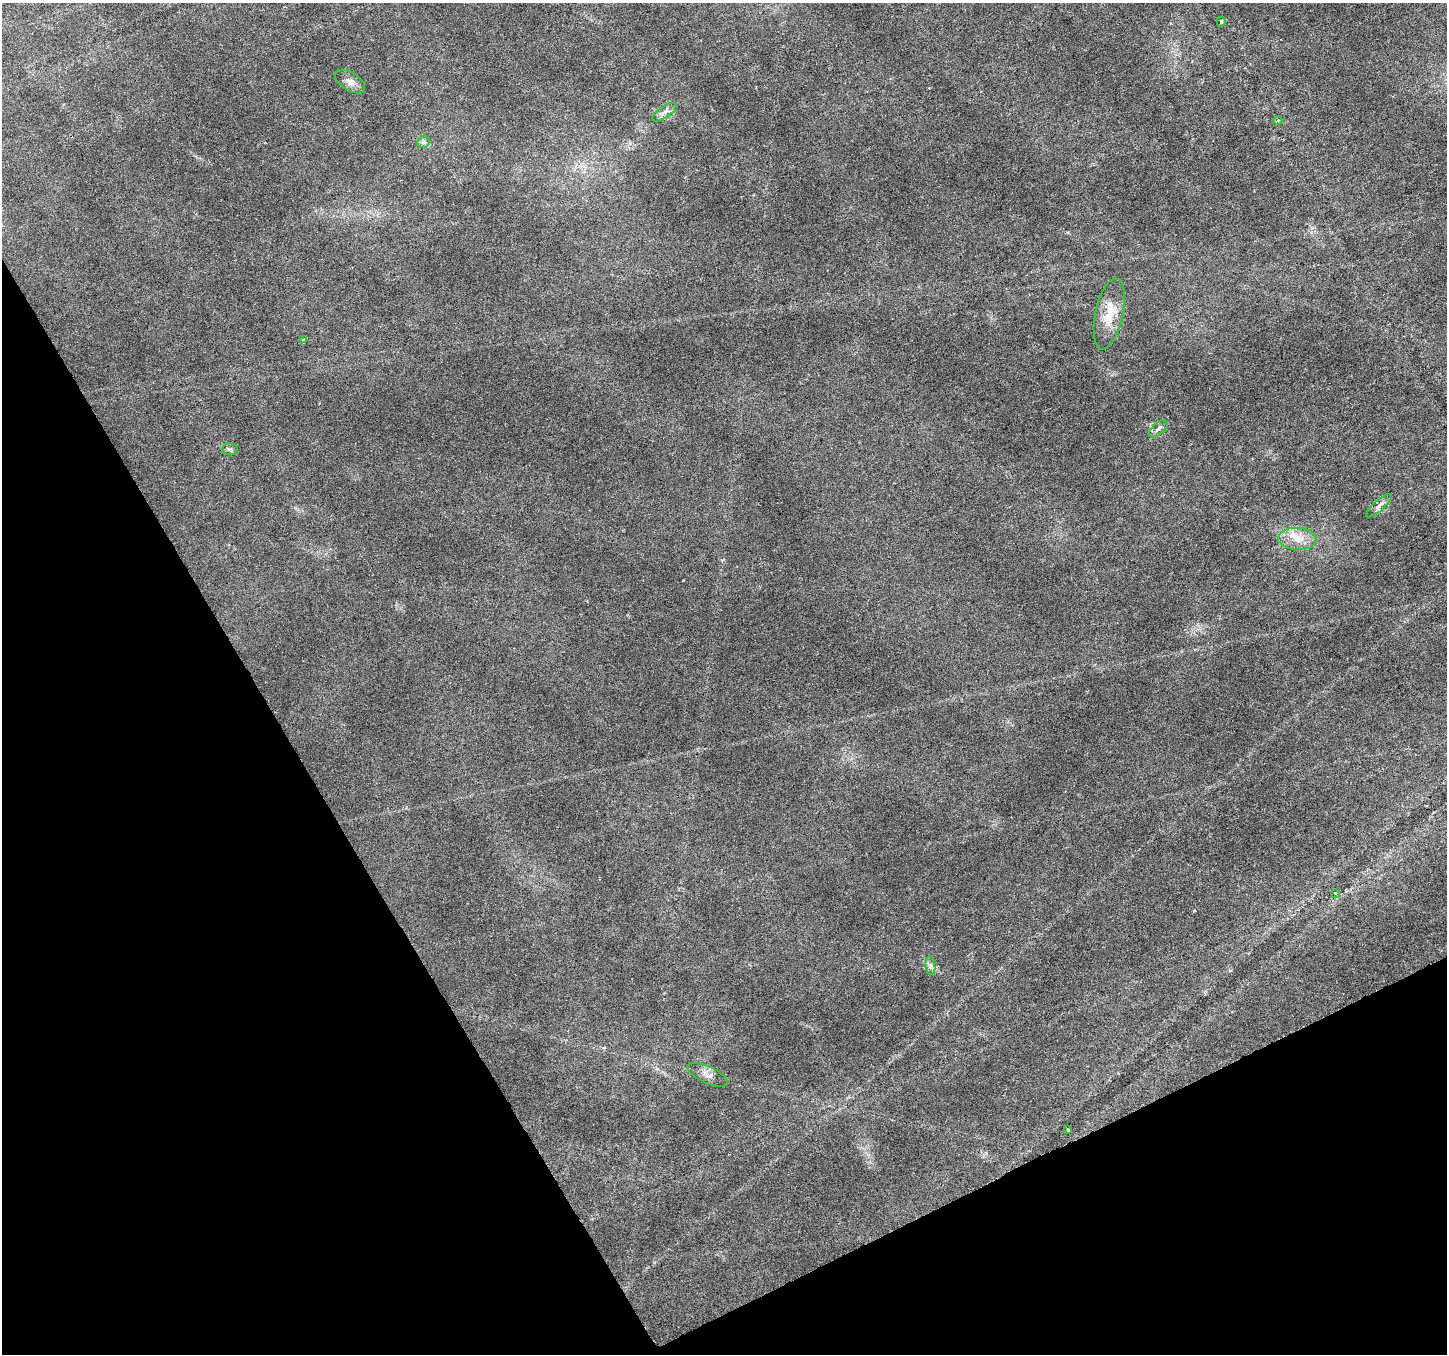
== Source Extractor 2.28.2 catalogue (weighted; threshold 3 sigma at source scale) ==
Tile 14 of 4 x 4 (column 2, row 4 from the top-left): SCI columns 1452-2896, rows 164-1515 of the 5788 x 5674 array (HDU 1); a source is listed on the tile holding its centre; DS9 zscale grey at full resolution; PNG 1449 x 1356 px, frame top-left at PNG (2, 3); each listed source drawn as its Kron ellipse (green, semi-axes under 4 px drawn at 4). Shown black and unused: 27% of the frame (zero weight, under 3 of 6 exposures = <1% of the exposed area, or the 3 px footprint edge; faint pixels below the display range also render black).
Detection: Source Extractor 2.28.2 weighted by HDU 2 'WHT'; one run over the whole footprint, this tile lists its part. Background 0.0161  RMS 0.0018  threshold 0.00756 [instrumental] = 3 sigma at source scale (4.09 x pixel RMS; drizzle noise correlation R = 1.36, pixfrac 0.8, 0.0396/0.0396 arcsec/px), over >= 5 px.
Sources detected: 16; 1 inside a brighter listed object's ellipse — not listed separately; the other 15 listed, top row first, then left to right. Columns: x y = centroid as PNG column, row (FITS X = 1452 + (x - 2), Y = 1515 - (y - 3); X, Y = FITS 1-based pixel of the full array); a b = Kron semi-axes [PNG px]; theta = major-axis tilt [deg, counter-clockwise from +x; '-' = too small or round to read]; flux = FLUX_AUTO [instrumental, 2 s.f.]
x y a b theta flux
1221 22 5 4 - 0.31
350 81 17 8 -32 1.2
664 112 14 5 35 0.89
1278 120 4 3 - 0.17
424 142 7 5 44 0.41
1109 314 36 14 78 4.5
303 340 3 3 - 0.19
1158 429 11 5 42 0.72
230 449 8 5 -2 0.4
1379 506 16 5 42 0.84
1297 539 19 11 -3 2.6
1335 893 2 2 - 0.11
930 966 9 4 -82 0.54
708 1075 21 8 -24 1.2
1068 1130 3 2 - 0.19